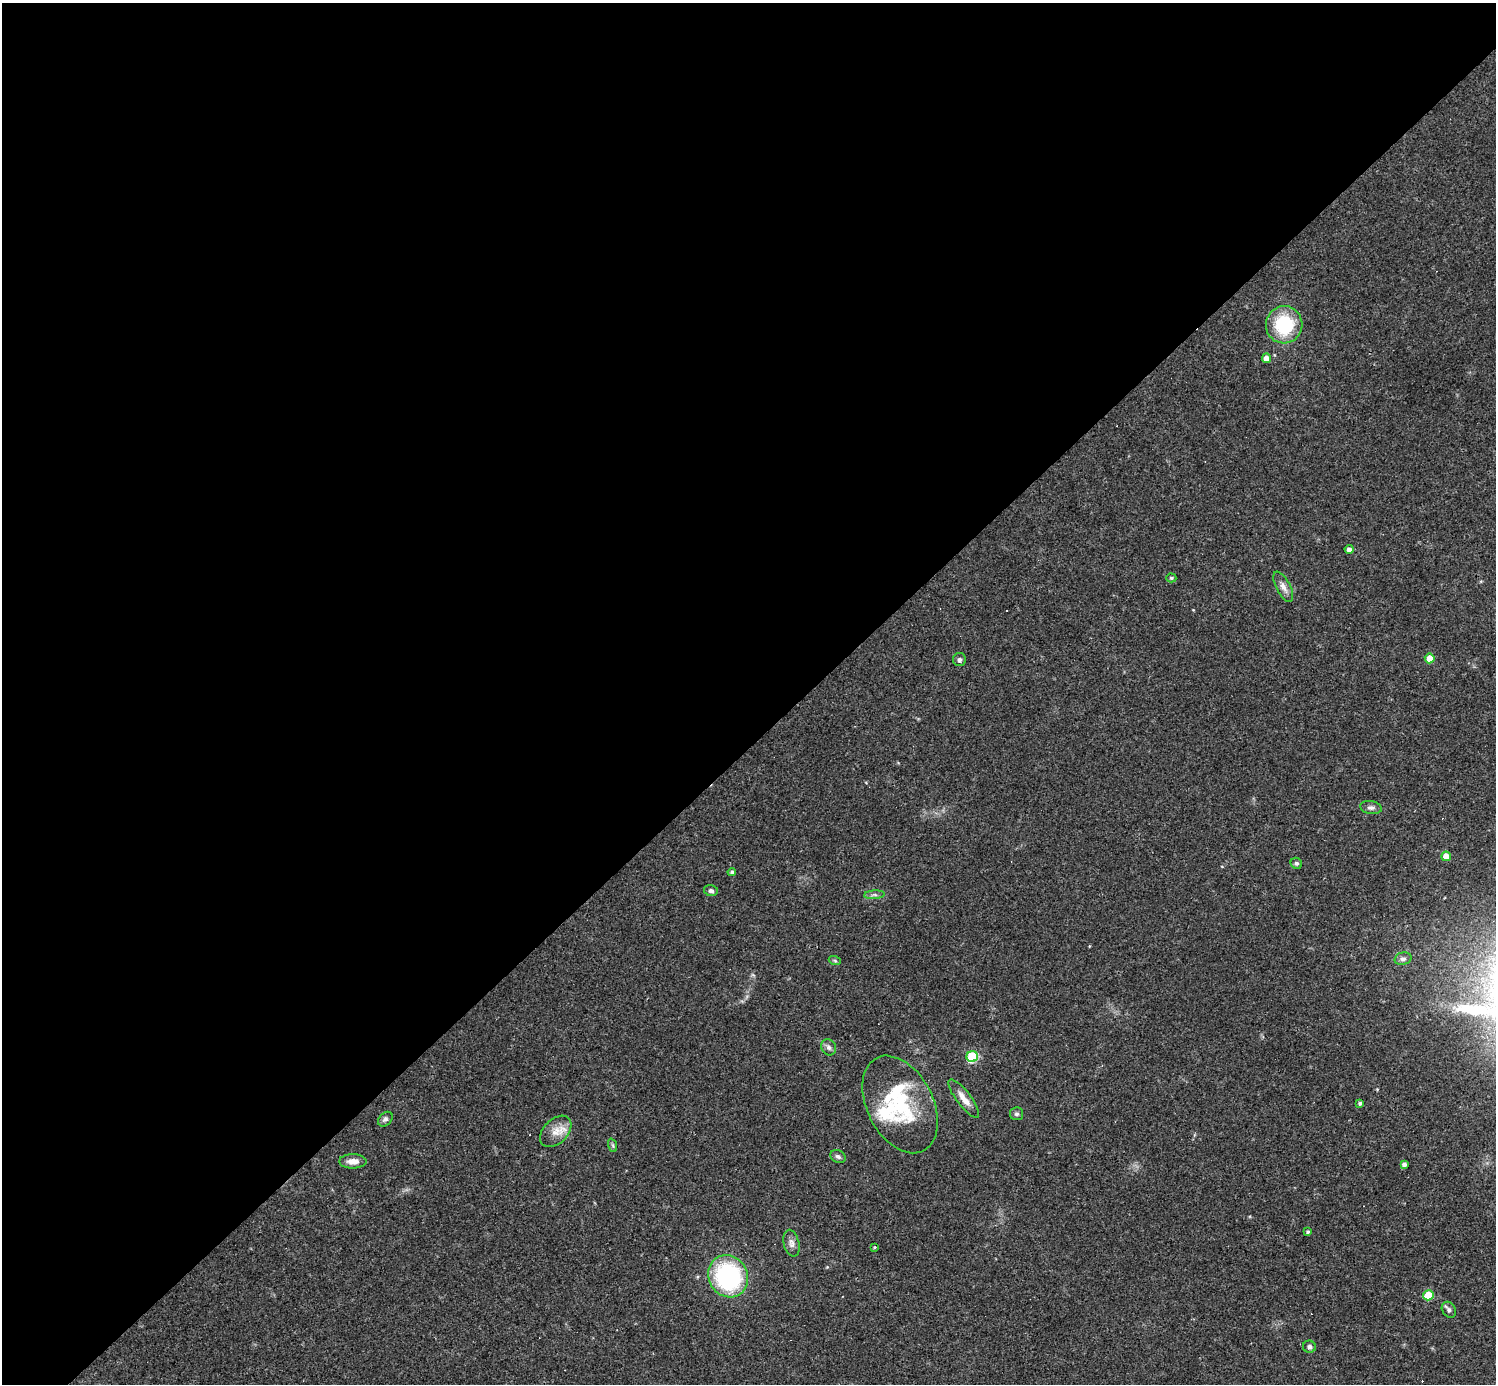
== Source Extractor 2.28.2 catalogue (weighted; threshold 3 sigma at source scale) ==
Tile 2 of 4 x 4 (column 2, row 1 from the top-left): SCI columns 1495-2988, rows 4443-5824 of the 5977 x 5977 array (HDU 1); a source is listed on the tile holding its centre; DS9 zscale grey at full resolution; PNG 1498 x 1386 px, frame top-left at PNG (2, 3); each listed source drawn as its Kron ellipse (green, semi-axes under 4 px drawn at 4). Shown black and unused: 54% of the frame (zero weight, under 3 of 4 exposures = <1% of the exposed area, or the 3 px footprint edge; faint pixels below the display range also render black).
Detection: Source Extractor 2.28.2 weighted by HDU 2 'WHT'; one run over the whole footprint, this tile lists its part. Background 0.0358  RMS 0.0044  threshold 0.0196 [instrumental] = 3 sigma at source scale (4.5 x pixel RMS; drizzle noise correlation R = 1.50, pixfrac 1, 0.05/0.05 arcsec/px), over >= 5 px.
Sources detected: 42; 6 cosmic-ray / hot-pixel residue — neither listed nor drawn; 2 inside a brighter listed object's ellipse — not listed separately; the other 34 listed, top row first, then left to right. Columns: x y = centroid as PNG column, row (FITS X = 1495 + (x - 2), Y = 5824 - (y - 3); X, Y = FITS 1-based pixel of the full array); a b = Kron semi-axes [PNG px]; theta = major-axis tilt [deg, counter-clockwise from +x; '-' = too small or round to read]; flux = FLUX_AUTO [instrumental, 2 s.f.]
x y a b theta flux
1284 325 18 18 - 27
1266 358 4 4 - 4
1349 549 4 4 - 1.9
1171 578 5 4 - 0.68
1283 587 17 7 -63 2.9
1430 658 5 5 - 7.9
959 659 6 6 - 1.1
1371 808 11 6 -9 1.7
1446 856 5 4 - 5.5
1296 863 6 5 - 0.88
732 872 4 4 - 0.93
711 891 7 5 -13 1.3
874 895 10 4 4 1.2
1403 959 8 6 15 1.3
835 961 6 4 -20 0.63
829 1047 8 7 - 1.6
972 1056 5 5 - 34
964 1099 23 7 -53 4.4
1360 1103 4 4 - 0.97
900 1104 52 33 -63 38
1017 1114 7 6 - 1.1
385 1119 8 6 45 1.2
556 1131 18 12 45 5.6
612 1145 7 4 -70 0.8
838 1157 8 6 -25 1.2
353 1161 13 7 -1 3.6
1404 1164 4 4 - 1.4
1308 1232 4 4 - 0.91
791 1243 14 7 -76 2.3
875 1247 4 3 - 0.47
728 1276 22 19 -59 57
1428 1295 5 5 - 16
1449 1310 8 6 -55 1.3
1309 1347 6 6 - 1.4